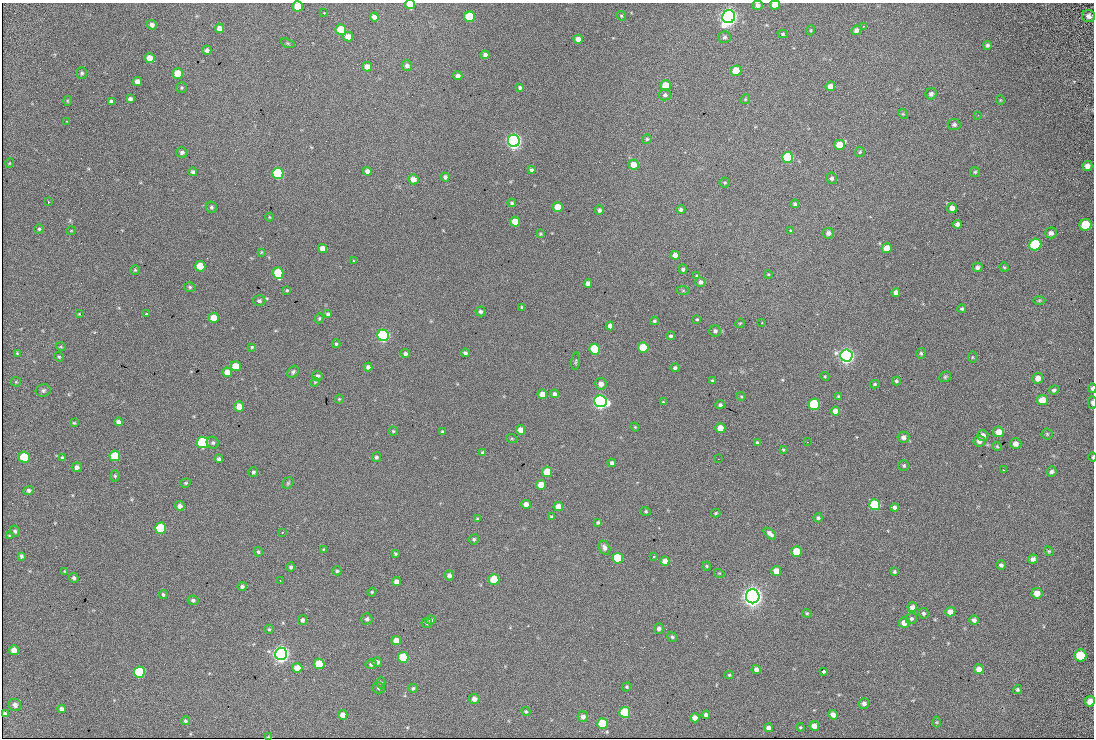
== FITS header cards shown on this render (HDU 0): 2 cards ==
NAXIS1  =                 1092
NAXIS2  =                  736

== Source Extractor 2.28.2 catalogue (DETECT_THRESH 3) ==
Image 1092 x 736 px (HDU 0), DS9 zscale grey, 1 PNG px = 1 image px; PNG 1096 x 740 px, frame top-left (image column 1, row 736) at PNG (2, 3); each listed source drawn as its Kron ellipse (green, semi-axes under 4 px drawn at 4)
Background 381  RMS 16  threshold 48.7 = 3 sigma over >= 5 px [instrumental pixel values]
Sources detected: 305; all 305 listed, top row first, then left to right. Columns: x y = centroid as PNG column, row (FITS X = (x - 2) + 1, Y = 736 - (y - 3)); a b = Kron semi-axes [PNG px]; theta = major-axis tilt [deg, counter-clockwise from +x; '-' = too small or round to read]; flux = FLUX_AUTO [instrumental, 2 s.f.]
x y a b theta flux
410 4 5 4 - 2.2e+04
758 5 5 4 - 3.4e+03
775 5 5 4 - 1.2e+04
298 6 5 5 - 2.5e+04
324 13 3 2 - 1.1e+03
621 16 5 4 - 1.3e+03
1089 16 6 6 - 4.2e+03
374 17 5 4 - 7.1e+03
469 17 5 5 - 6.8e+04
729 17 6 6 - 9.3e+05
152 25 5 4 - 4.2e+03
863 26 3 2 - 8.0e+02
219 28 5 4 - 7.5e+03
341 30 5 5 - 3.8e+04
811 30 5 3 - 9.7e+02
856 30 5 4 - 4.6e+03
783 34 5 4 - 1.5e+03
348 37 5 4 - 1.1e+04
725 37 6 6 - 2.4e+03
578 39 4 4 - 8.2e+03
288 43 7 4 -20 1.4e+03
987 45 4 4 - 2.2e+03
207 50 4 4 - 3.8e+03
485 55 4 4 - 3.5e+03
149 58 5 5 - 1.1e+04
407 66 5 5 - 4.1e+03
367 67 5 4 - 7.7e+03
736 71 5 5 - 2.9e+04
82 73 6 5 - 2.3e+03
178 74 5 5 - 2.3e+04
458 76 5 4 - 4.1e+03
137 82 4 4 - 5.9e+03
666 85 5 5 - 2.2e+04
830 86 5 4 - 8.3e+03
182 88 5 5 - 1.5e+03
520 88 4 4 - 2.1e+03
931 94 6 5 - 3.0e+03
665 95 6 5 - 2.9e+03
130 99 4 4 - 3.3e+03
745 99 5 4 - 1.5e+03
1000 100 5 3 - 8.1e+02
67 101 5 3 - 1.0e+03
111 101 4 3 - 2.8e+03
903 114 5 4 - 1.1e+03
978 115 2 2 - 5.6e+02
66 121 2 2 - 7.1e+02
954 125 6 5 - 2.6e+03
647 139 5 5 - 1.7e+03
514 141 6 6 - 6.6e+05
840 145 5 5 - 1.7e+04
182 152 5 5 - 3.4e+03
860 152 5 5 - 1.6e+03
788 157 5 5 - 7.8e+04
10 163 5 3 - 8.5e+02
634 165 5 5 - 1.2e+04
1087 166 5 5 - 6.4e+03
531 170 4 4 - 2.0e+03
367 171 4 4 - 4.6e+03
193 172 4 4 - 2.5e+03
975 172 5 5 - 1.6e+03
278 173 5 5 - 1.3e+05
445 177 4 4 - 3.5e+03
832 178 6 5 - 2.5e+03
413 179 5 5 - 9.5e+03
725 183 5 5 - 1.3e+03
48 202 3 3 - 4.7e+04
512 203 4 4 - 1.9e+03
795 204 4 4 - 2.1e+03
211 207 6 5 - 2.2e+03
558 207 5 5 - 2.2e+04
952 208 5 4 - 6.7e+03
599 210 5 4 - 3.1e+03
681 210 4 4 - 2.6e+03
269 217 4 3 - 8.7e+02
515 222 5 5 - 1.9e+04
957 224 4 4 - 3.8e+03
1086 225 6 6 - 3.8e+04
39 229 4 4 - 1.8e+03
790 230 3 3 - 2.7e+03
71 231 5 3 - 8.6e+02
828 233 6 5 - 4.7e+03
1051 233 6 5 - 3.5e+03
540 234 4 4 - 1.2e+03
1035 245 6 6 - 9.4e+04
887 248 5 5 - 1.4e+04
323 249 5 4 - 8.2e+03
261 252 3 3 - 9.3e+02
675 255 4 4 - 6.1e+03
353 261 3 2 - 1.0e+03
200 266 5 5 - 2.8e+04
977 267 5 4 - 3.5e+03
1004 267 5 4 - 1.1e+03
683 269 4 4 - 2.4e+03
135 270 4 4 - 1.3e+03
278 273 6 5 - 5.2e+04
768 274 4 3 - 1.0e+03
697 276 4 3 - 1.4e+03
700 282 5 5 - 3.5e+03
588 283 4 4 - 5.1e+03
190 287 6 4 -17 1.8e+03
287 290 4 4 - 1.3e+03
683 291 7 4 -1 1.5e+03
896 292 4 4 - 4.6e+03
1039 300 6 4 1 1.4e+03
259 301 6 5 - 2.6e+03
522 307 4 4 - 1.3e+03
962 309 4 4 - 1.8e+03
480 311 5 5 - 2.6e+03
79 314 4 3 - 8.6e+02
146 314 3 3 - 3.2e+03
328 314 4 4 - 2.4e+03
214 318 5 5 - 1.9e+04
319 318 5 4 - 1.3e+03
697 319 3 3 - 1.3e+03
654 321 4 3 - 1.6e+03
740 323 5 4 - 1.2e+03
762 323 3 2 - 9.3e+02
610 326 4 4 - 6.0e+03
715 331 6 5 - 3.1e+03
383 335 6 5 - 2.8e+05
671 336 4 3 - 1.9e+03
336 344 4 4 - 1.4e+03
61 347 5 3 - 1.0e+03
252 347 4 4 - 1.5e+03
643 347 5 5 - 4.0e+04
595 349 5 5 - 7.1e+04
17 353 4 4 - 1.1e+03
465 353 4 3 - 2.4e+03
921 353 5 4 - 1.7e+03
405 354 5 4 - 3.1e+03
846 356 6 6 - 6.5e+05
59 357 5 4 - 1.4e+03
972 357 6 4 -90 1.3e+03
576 361 9 3 85 1.5e+03
236 366 5 5 - 2.1e+04
368 367 4 4 - 3.2e+03
675 368 4 4 - 2.1e+03
227 372 5 5 - 1.1e+04
293 372 6 5 - 2.3e+03
317 376 5 5 - 3.0e+03
825 376 4 4 - 1.0e+03
945 377 6 5 - 1.7e+03
1038 378 5 5 - 6.9e+03
712 380 3 3 - 1.2e+03
896 381 4 4 - 1.9e+03
16 382 5 5 - 1.3e+03
315 382 4 3 - 1.1e+03
601 384 6 5 - 6.8e+03
875 384 5 4 - 1.6e+03
1092 388 5 3 - 2.2e+03
43 390 7 6 - 2.7e+03
1054 390 5 4 - 2.6e+03
542 394 5 4 - 9.4e+03
554 394 4 4 - 3.0e+03
741 396 4 3 - 1.0e+03
838 396 4 3 - 1.1e+03
339 399 4 4 - 1.1e+03
1042 400 5 5 - 1.3e+04
600 401 6 6 - 4.6e+05
663 402 3 3 - 9.6e+02
1092 402 6 3 -89 2.5e+03
814 404 5 5 - 9.2e+04
720 405 5 4 - 2.0e+03
239 407 5 5 - 1.1e+04
835 411 4 4 - 7.2e+03
118 422 4 4 - 4.4e+03
74 423 4 3 - 1.2e+03
635 427 4 3 - 9.9e+02
720 428 5 5 - 1.6e+04
521 430 5 4 - 9.1e+03
393 431 4 4 - 1.3e+03
442 432 4 3 - 1.1e+03
998 432 5 5 - 9.2e+03
1047 434 5 5 - 1.4e+03
983 436 5 5 - 7.4e+03
903 437 6 5 - 3.9e+03
512 439 6 3 -19 1.0e+03
979 441 6 5 - 4.4e+03
807 442 3 2 - 9.8e+02
203 443 5 5 - 1.5e+05
213 443 6 5 - 2.2e+03
757 443 4 3 - 2.4e+03
1016 444 5 5 - 5.3e+03
997 446 4 3 - 1.2e+03
783 450 4 3 - 1.2e+03
483 453 4 4 - 3.0e+03
115 456 5 5 - 3.7e+04
24 457 5 5 - 6.5e+04
62 457 4 3 - 1.1e+03
376 457 5 4 - 2.0e+03
1093 457 4 3 - 1.1e+03
219 459 4 4 - 2.9e+03
718 459 2 2 - 1.1e+03
612 463 4 3 - 2.8e+03
904 466 5 5 - 1.8e+03
77 467 5 5 - 4.6e+03
1003 470 2 2 - 2.8e+03
253 472 5 5 - 1.9e+03
547 472 5 5 - 2.8e+04
1052 472 5 5 - 2.6e+03
115 476 5 4 - 1.6e+03
186 483 5 4 - 1.6e+03
288 483 6 5 - 1.6e+03
541 485 5 5 - 1.6e+04
29 490 5 4 - 2.7e+03
526 504 5 4 - 7.4e+03
875 505 5 5 - 8.8e+04
180 506 5 5 - 5.6e+03
558 507 5 4 - 9.9e+03
895 507 4 4 - 3.4e+03
646 511 5 4 - 1.5e+03
716 513 5 3 - 1.2e+03
551 517 4 4 - 1.6e+03
818 518 4 4 - 2.1e+03
477 519 4 3 - 1.1e+03
598 522 3 3 - 1.9e+03
161 528 5 5 - 7.4e+04
15 531 6 4 -58 2.1e+03
282 532 3 2 - 1.0e+03
770 534 7 4 -41 4.9e+03
9 536 4 3 - 1.0e+03
474 539 5 5 - 2.0e+03
604 548 7 5 -64 4.3e+03
323 549 3 3 - 9.6e+02
1049 551 5 4 - 1.4e+03
258 552 4 4 - 1.9e+03
796 552 5 5 - 3.0e+04
395 554 4 3 - 1.4e+03
21 556 4 3 - 2.2e+03
654 557 3 3 - 2.0e+03
618 558 5 5 - 6.5e+04
1033 559 5 4 - 4.0e+03
665 561 4 4 - 8.7e+03
1001 565 5 4 - 2.7e+03
707 566 4 4 - 1.1e+03
291 567 5 4 - 2.2e+03
65 571 4 3 - 1.1e+03
337 571 4 4 - 1.7e+03
776 571 5 5 - 1.2e+04
894 572 3 3 - 1.5e+03
719 573 5 3 - 9.4e+02
449 575 5 4 - 4.3e+03
74 578 5 4 - 2.4e+03
494 579 5 5 - 4.2e+04
280 581 2 2 - 5.9e+02
397 582 4 4 - 5.9e+03
242 586 5 4 - 2.4e+03
372 592 4 4 - 1.2e+03
1037 593 5 5 - 9.8e+03
163 594 4 4 - 2.0e+03
753 596 7 7 - 1.2e+06
193 600 5 4 - 2.3e+03
912 607 5 4 - 4.7e+03
950 612 5 4 - 7.5e+03
807 613 5 4 - 1.3e+03
923 613 5 5 - 2.4e+03
367 619 5 5 - 2.6e+03
911 619 6 5 - 2.1e+03
302 620 5 4 - 2.7e+03
431 620 5 4 - 2.1e+03
974 620 4 4 - 3.4e+03
427 623 5 5 - 1.6e+03
904 623 5 5 - 9.3e+03
659 628 5 4 - 3.2e+03
269 629 4 4 - 1.4e+03
672 637 5 4 - 1.7e+03
396 641 5 4 - 1.0e+04
14 650 5 5 - 8.8e+03
281 654 6 6 - 7.5e+05
1080 655 6 6 - 4.2e+04
403 657 5 5 - 5.4e+04
377 662 5 4 - 4.0e+03
319 664 5 5 - 3.3e+04
371 664 5 5 - 3.4e+03
297 668 5 5 - 1.4e+04
979 669 5 5 - 7.3e+03
756 670 5 4 - 4.6e+03
139 672 5 5 - 1.1e+05
823 672 3 3 - 7.0e+03
729 675 4 4 - 1.4e+03
381 683 6 4 90 1.5e+03
627 687 5 4 - 1.3e+03
378 688 6 5 - 2.3e+03
413 688 5 4 - 1.7e+03
1017 690 5 4 - 1.7e+03
474 699 5 5 - 5.2e+03
1090 701 5 5 - 8.5e+03
864 704 5 5 - 3.6e+03
15 705 6 6 - 4.7e+03
62 709 4 4 - 3.5e+03
526 711 5 4 - 1.5e+03
625 712 5 5 - 6.0e+04
5 714 4 3 - 1.9e+03
343 715 5 4 - 8.5e+03
706 715 4 4 - 3.6e+03
833 715 5 4 - 5.5e+03
583 717 5 5 - 4.7e+03
695 718 4 4 - 7.7e+03
185 721 4 4 - 1.5e+03
937 722 5 3 - 9.9e+02
602 724 5 5 - 5.4e+04
814 726 5 4 - 7.4e+03
800 727 4 3 - 1.1e+03
769 728 4 4 - 4.9e+03
269 736 4 2 - 1.4e+03
At the frame edge (FLAGS 8, measured only in part): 8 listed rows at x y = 410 4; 758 5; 775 5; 298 6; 1092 388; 1092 402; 1093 457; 1090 701